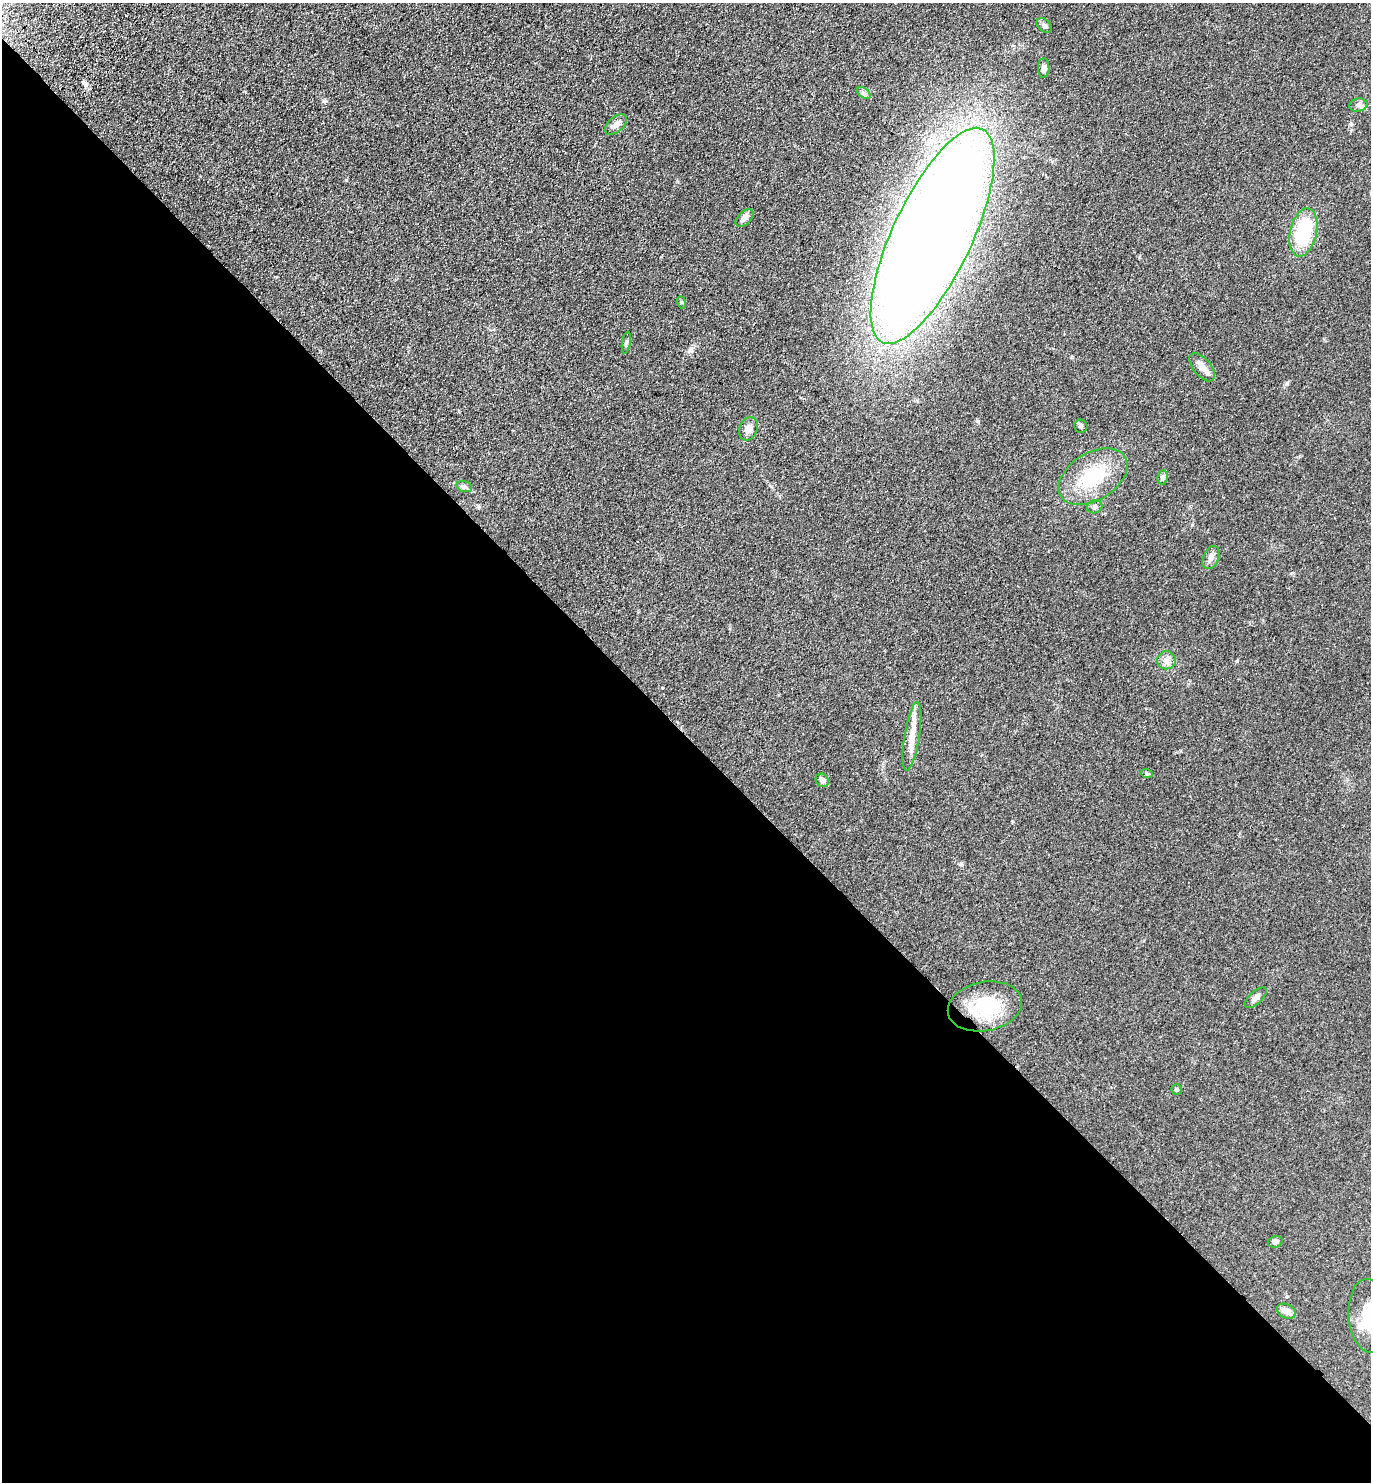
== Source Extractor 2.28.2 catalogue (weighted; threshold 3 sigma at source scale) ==
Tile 14 of 4 x 4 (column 2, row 4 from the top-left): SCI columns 1756-3124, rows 90-1569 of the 6108 x 6096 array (HDU 1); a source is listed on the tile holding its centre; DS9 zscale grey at full resolution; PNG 1373 x 1484 px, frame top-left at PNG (2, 3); each listed source drawn as its Kron ellipse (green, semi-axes under 4 px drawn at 4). Shown black and unused: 51% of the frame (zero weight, under 3 of 4 exposures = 6% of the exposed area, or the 3 px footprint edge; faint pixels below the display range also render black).
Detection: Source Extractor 2.28.2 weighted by HDU 2 'WHT'; one run over the whole footprint, this tile lists its part. Background 0.167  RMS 0.0091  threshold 0.0411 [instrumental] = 3 sigma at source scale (4.5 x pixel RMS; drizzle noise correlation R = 1.50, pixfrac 1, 0.05/0.05 arcsec/px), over >= 5 px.
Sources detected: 30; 1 inside a brighter object's white glare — neither listed nor drawn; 1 inside a brighter listed object's ellipse — not listed separately; the other 28 listed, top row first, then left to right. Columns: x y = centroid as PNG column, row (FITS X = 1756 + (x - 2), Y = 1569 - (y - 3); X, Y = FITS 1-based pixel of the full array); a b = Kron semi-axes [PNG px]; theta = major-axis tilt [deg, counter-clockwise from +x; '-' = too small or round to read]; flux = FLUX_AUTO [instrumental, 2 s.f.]
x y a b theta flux
1044 25 8 6 -42 2.6
1044 68 10 6 88 3.1
864 93 7 5 -35 2.3
1358 105 9 6 8 2.9
616 124 13 7 40 4.8
744 218 10 6 42 5.2
1303 232 24 13 77 49
932 236 118 39 65 2000
681 302 6 4 -71 0.98
626 343 11 3 80 1.6
1202 367 17 8 -50 6.5
1081 426 6 6 - 1.9
749 429 12 9 68 5.4
1093 477 38 24 32 46
1162 477 7 5 82 2.9
464 486 8 5 -17 2.1
1095 507 8 6 19 2.5
1211 558 12 7 67 4
1166 660 9 9 - 4.6
912 736 34 7 81 13
1147 774 6 3 -20 1.1
822 780 7 6 - 3.7
1256 998 14 6 43 4.1
985 1006 37 24 11 47
1176 1090 5 5 - 1.4
1275 1242 7 5 22 3.3
1286 1311 10 7 -23 6
1369 1316 37 20 -86 32
Overlapping masked pixels (flux is a lower limit): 1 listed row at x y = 985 1006
Isophote crosses this tile's border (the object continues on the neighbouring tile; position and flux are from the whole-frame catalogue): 2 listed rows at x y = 932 236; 1369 1316
Unlisted compact peaks at least as high as the median listed source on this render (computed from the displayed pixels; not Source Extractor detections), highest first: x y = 978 421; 324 101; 1287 384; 961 863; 1237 661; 662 688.